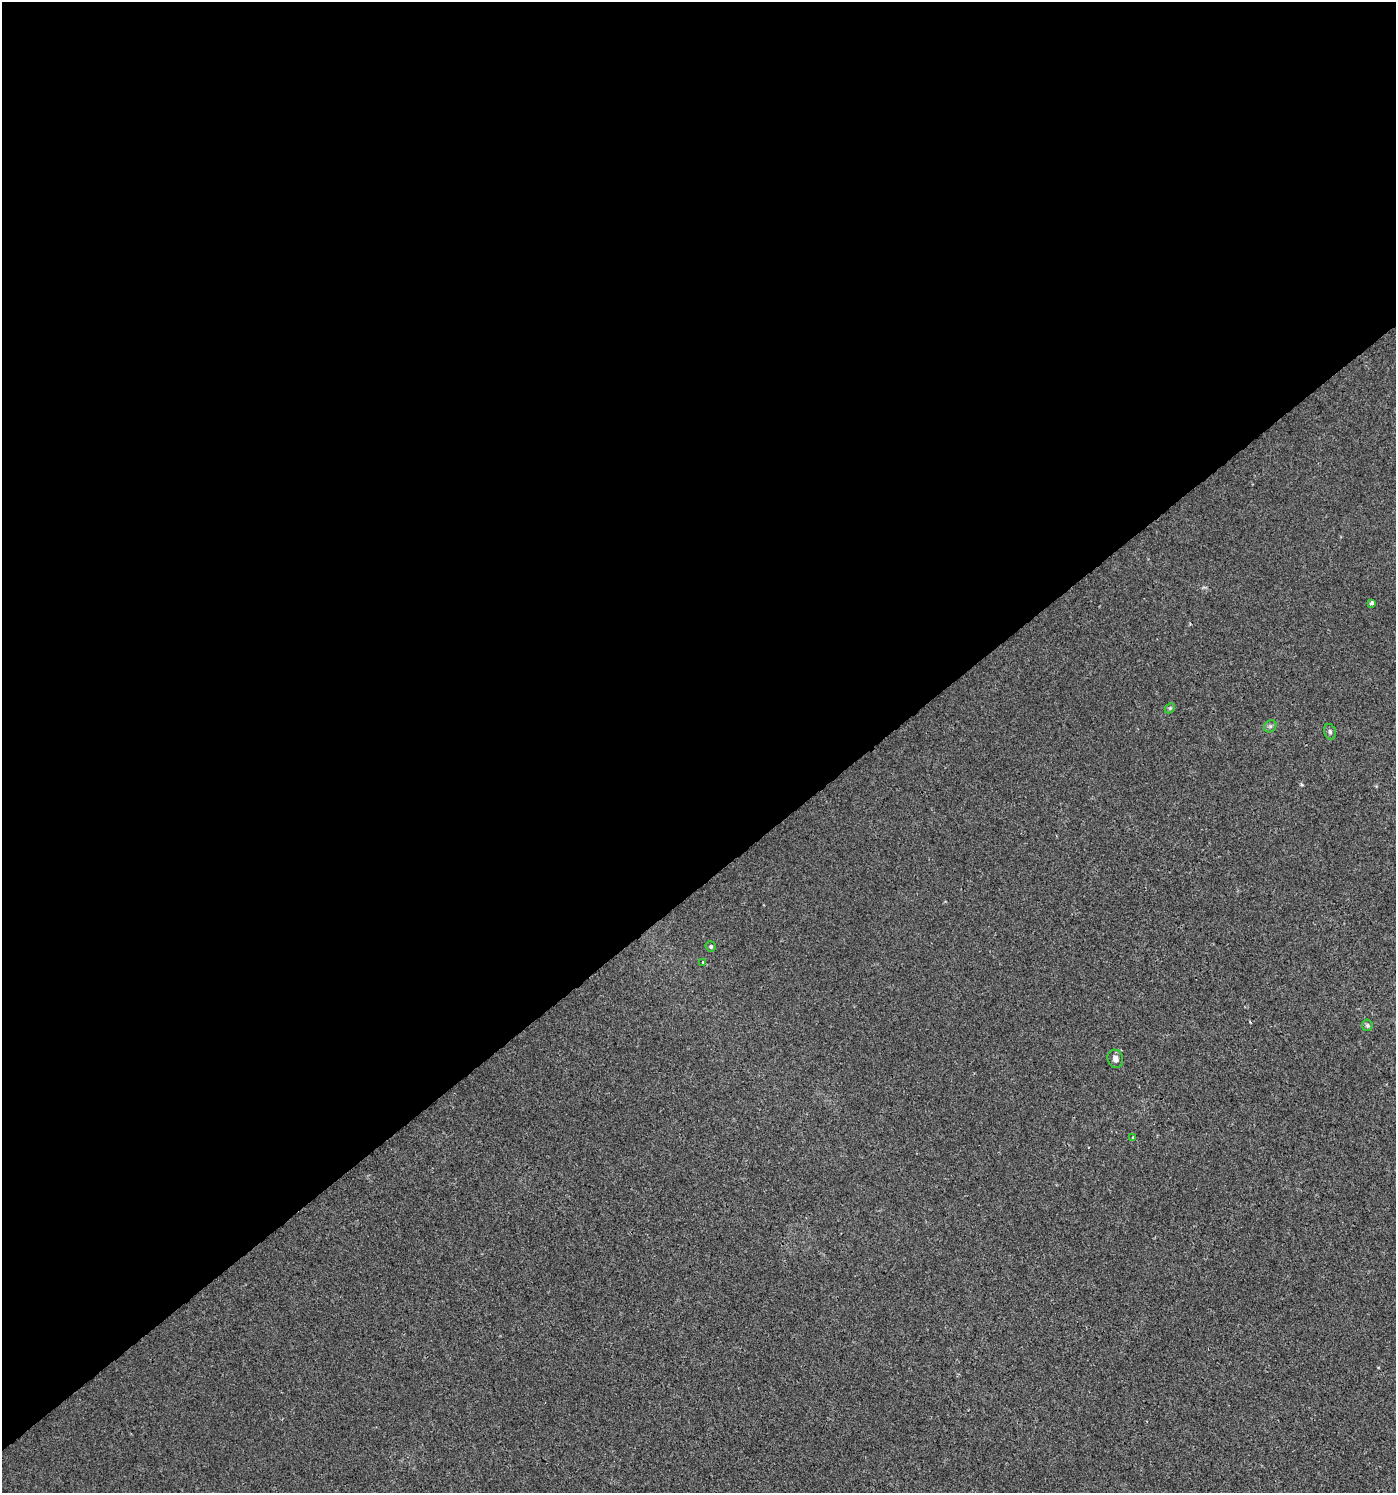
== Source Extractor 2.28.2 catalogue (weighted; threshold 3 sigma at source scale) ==
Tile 2 of 4 x 4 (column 2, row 1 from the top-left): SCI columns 1607-3000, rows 4480-5970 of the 5921 x 5985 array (HDU 1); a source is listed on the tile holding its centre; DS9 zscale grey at full resolution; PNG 1398 x 1495 px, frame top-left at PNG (2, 2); each listed source drawn as its Kron ellipse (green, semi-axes under 4 px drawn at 4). Shown black and unused: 59% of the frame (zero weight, under 2 of 3 exposures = <1% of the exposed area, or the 3 px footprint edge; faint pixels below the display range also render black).
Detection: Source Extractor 2.28.2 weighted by HDU 2 'WHT'; one run over the whole footprint, this tile lists its part. Background 0.00424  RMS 0.0034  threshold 0.0154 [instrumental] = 3 sigma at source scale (4.5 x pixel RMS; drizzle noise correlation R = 1.50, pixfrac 1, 0.0396/0.0396 arcsec/px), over >= 5 px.
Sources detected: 9; all 9 listed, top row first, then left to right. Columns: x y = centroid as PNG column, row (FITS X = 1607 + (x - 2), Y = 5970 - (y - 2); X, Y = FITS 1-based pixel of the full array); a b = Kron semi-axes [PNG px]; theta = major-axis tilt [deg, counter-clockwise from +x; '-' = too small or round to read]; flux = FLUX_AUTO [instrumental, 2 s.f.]
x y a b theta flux
1372 603 4 3 - 1.2
1170 708 6 4 45 0.47
1270 726 7 5 44 0.77
1330 732 8 5 -74 0.82
711 947 5 5 - 0.58
703 962 4 2 - 0.27
1367 1025 6 5 - 0.57
1115 1059 9 7 -70 1.4
1133 1137 4 3 - 0.36